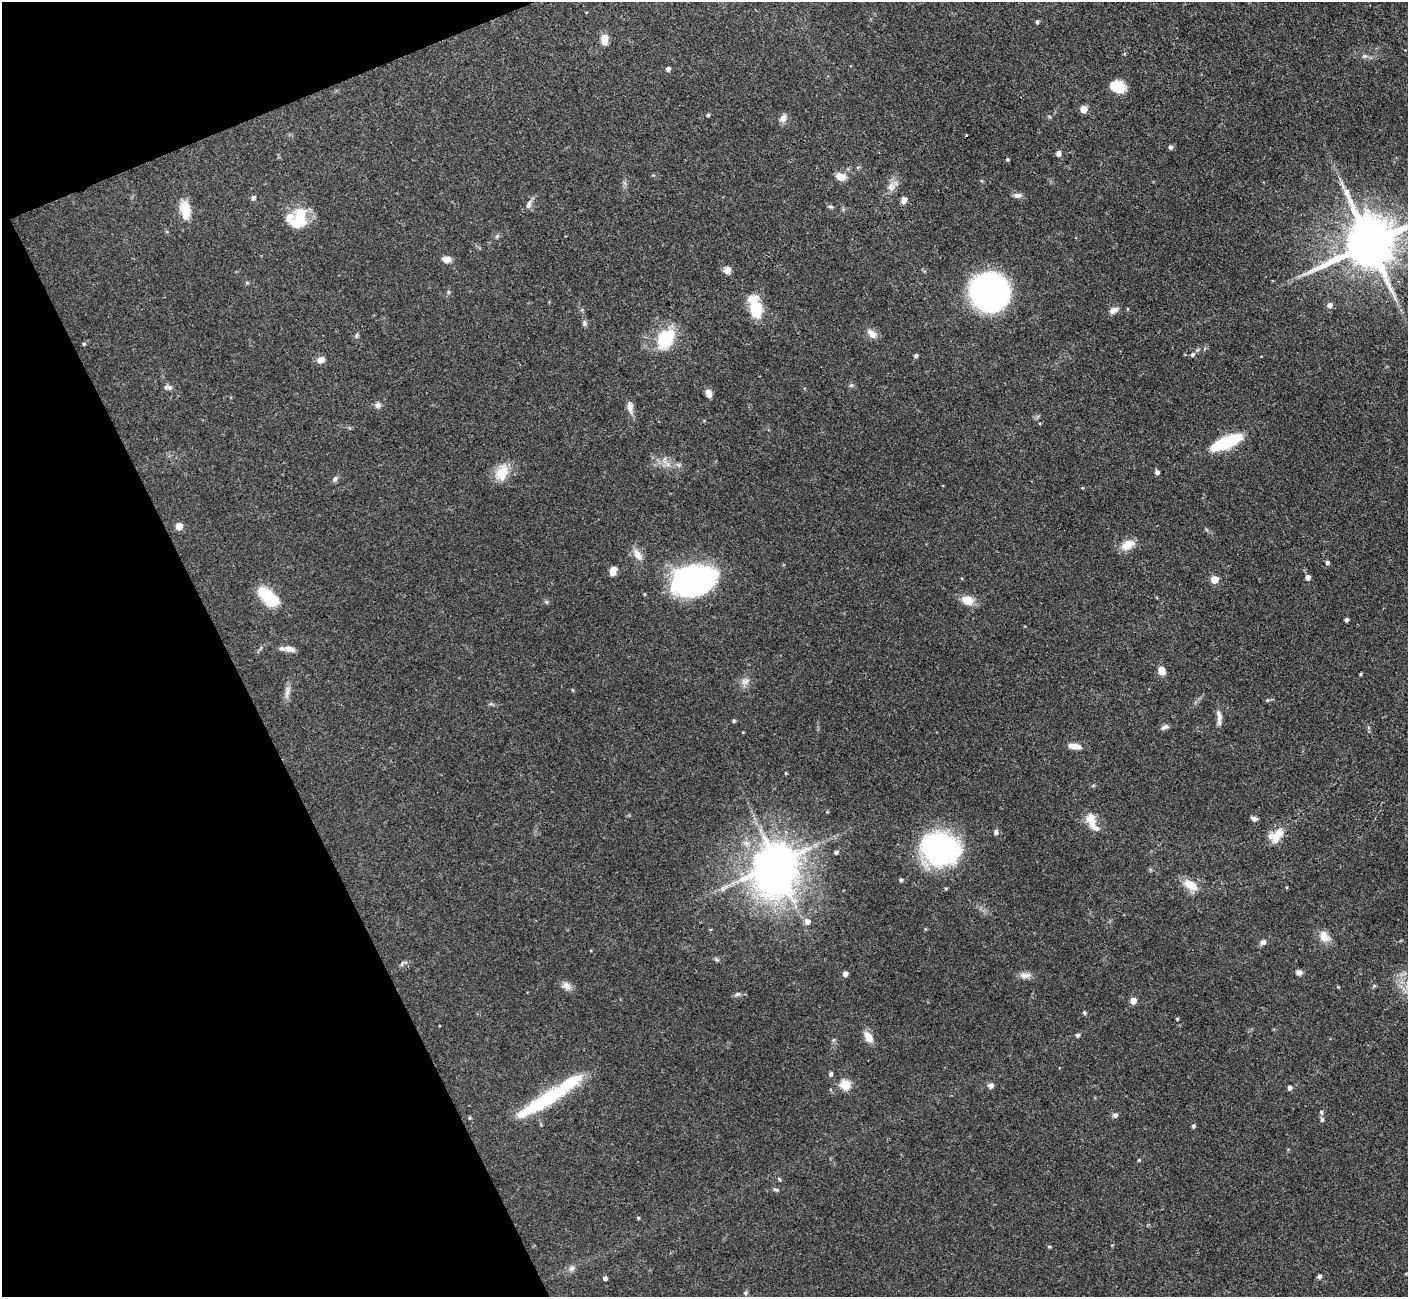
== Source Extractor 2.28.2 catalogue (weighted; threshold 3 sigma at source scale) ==
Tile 5 of 4 x 4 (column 1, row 2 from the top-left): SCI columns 3-1408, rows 2745-4039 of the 5629 x 5618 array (HDU 1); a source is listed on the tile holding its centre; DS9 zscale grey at full resolution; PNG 1410 x 1299 px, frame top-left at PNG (2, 2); no overlay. Shown black and unused: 20% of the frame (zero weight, under 3 of 4 exposures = <1% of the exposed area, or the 3 px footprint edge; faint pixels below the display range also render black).
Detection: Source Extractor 2.28.2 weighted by HDU 2 'WHT'; one run over the whole footprint, this tile lists its part. Background 0.0876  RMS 0.0036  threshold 0.0162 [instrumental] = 3 sigma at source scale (4.5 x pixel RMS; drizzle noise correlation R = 1.50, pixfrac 1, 0.05/0.05 arcsec/px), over >= 5 px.
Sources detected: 128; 3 inside a brighter object's white glare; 1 cosmic-ray / hot-pixel residue — not listed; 8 inside a brighter listed object's ellipse — not listed separately; the other 116 listed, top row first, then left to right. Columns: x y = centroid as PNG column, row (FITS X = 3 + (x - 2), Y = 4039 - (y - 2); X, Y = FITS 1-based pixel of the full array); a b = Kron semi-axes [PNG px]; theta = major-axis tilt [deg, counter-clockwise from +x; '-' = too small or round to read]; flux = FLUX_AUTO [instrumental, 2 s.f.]
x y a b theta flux
1037 22 4 4 - 0.69
604 39 11 8 90 3.8
1365 56 7 5 1 0.84
668 69 6 5 - 0.84
1117 87 14 11 -19 8.1
1084 109 5 5 - 6
708 115 4 4 - 0.61
783 118 10 7 60 2.1
1170 147 5 4 - 1.1
1058 153 5 4 - 1.9
1007 159 4 3 - 0.58
841 176 11 8 -19 3.7
1342 185 16 4 -74 1.8
891 187 13 11 73 2.8
1018 195 11 7 1 1.4
253 197 5 5 - 0.93
904 200 7 6 - 2.1
529 204 13 6 70 1.6
830 207 8 4 -9 0.55
185 208 19 14 -68 5.6
301 216 26 15 -78 11
497 236 7 4 71 0.51
1370 243 16 14 30 2200
446 259 9 7 -3 2.5
727 270 8 8 - 2.3
247 283 6 3 -19 0.41
448 292 6 4 90 0.5
989 294 30 27 -13 130
1329 305 6 6 - 1.8
756 309 17 10 -83 15
1113 310 12 6 24 2
585 323 10 5 -80 0.91
872 334 14 8 -45 2.7
357 335 7 4 73 0.59
665 339 18 13 59 20
84 344 4 4 - 0.52
1192 355 6 6 - 0.71
916 356 5 4 - 0.69
321 360 8 7 - 2.4
851 385 6 5 - 0.61
168 387 12 6 -7 1.3
709 393 9 6 -74 2.1
378 405 8 7 - 1.4
630 407 19 8 -85 2.3
1226 442 27 8 23 28
668 464 7 6 - 1.5
502 472 25 15 68 6.6
1157 472 5 5 - 1.1
335 479 9 6 53 0.95
179 526 5 5 - 6.7
1128 545 16 9 29 5.3
638 555 17 8 -58 3.2
1327 563 5 5 - 0.79
613 571 9 6 71 3.1
1307 577 4 4 - 2
1214 580 5 5 - 8.6
694 581 35 24 14 110
268 596 21 10 -42 18
967 600 16 11 -17 4.6
547 602 6 4 -70 0.51
1346 620 4 3 - 0.91
290 649 15 6 -15 2
1162 671 9 8 - 2.8
1360 674 3 3 - 0.4
745 681 13 8 21 2.2
287 692 18 5 77 2
1219 717 20 6 -87 2.3
734 721 4 4 - 0.61
1165 727 11 5 20 1.2
1075 746 14 6 -6 3.4
786 773 4 3 - 0.36
827 812 4 3 - 0.32
1254 818 8 5 -15 1.1
1091 819 20 10 -77 4.8
996 832 8 6 79 0.93
1278 832 14 14 - 4.1
940 848 30 25 -32 97
836 852 4 4 - 0.99
776 864 17 14 79 1100
901 880 5 4 - 0.63
1191 885 20 10 -32 5.4
807 921 6 6 - 2.2
925 929 5 3 - 0.34
1324 937 16 12 -49 3.7
1263 942 9 7 31 1.2
716 960 9 3 -21 0.57
402 964 6 4 72 0.59
1299 972 7 6 - 1.5
845 974 6 5 - 1.4
1025 976 16 8 9 2.1
566 986 13 10 -19 2.2
737 994 8 5 25 0.85
1133 1001 5 5 - 4.4
1084 1012 5 4 - 0.61
1177 1019 3 3 - 0.45
1077 1035 4 4 - 0.87
869 1037 14 9 -56 3.4
833 1040 5 5 - 0.58
831 1074 5 4 - 1.1
845 1085 5 5 - 22
991 1085 7 6 - 1.5
1289 1088 4 4 - 1.4
549 1098 54 18 33 24
1321 1112 7 5 -63 0.68
1115 1115 7 6 - 1.1
1322 1120 6 5 - 0.77
1193 1126 4 4 - 0.73
1139 1160 4 3 - 0.42
780 1179 5 4 - 0.49
776 1189 8 4 -9 0.58
638 1218 4 3 - 0.42
1049 1247 4 4 - 0.45
572 1268 8 7 - 1.4
1319 1276 4 4 - 1.2
605 1278 4 4 - 1.3
745 1293 6 5 - 0.71
Isophote crosses this tile's border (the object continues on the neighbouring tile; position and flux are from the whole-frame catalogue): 1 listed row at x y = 1370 243